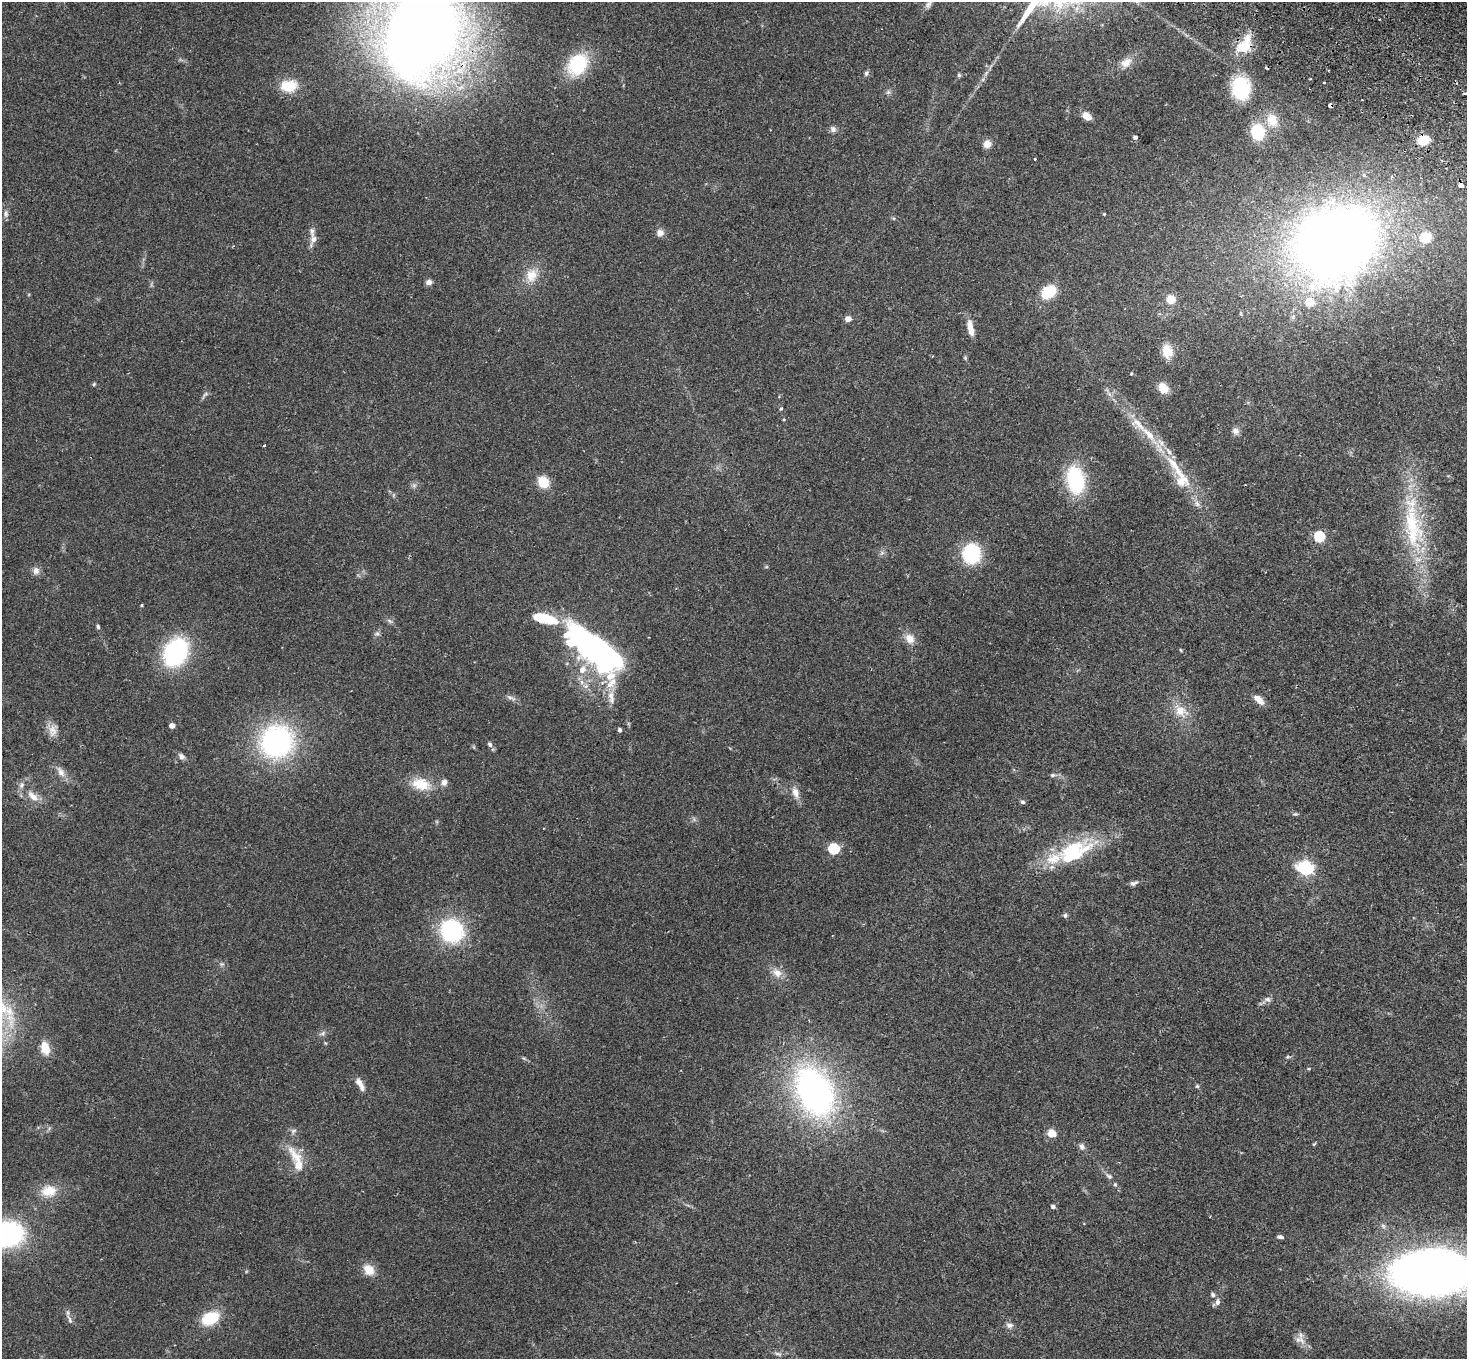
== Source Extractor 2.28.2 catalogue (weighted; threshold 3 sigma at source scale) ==
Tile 10 of 4 x 4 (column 2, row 3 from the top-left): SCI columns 1506-2970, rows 1700-3056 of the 5937 x 5974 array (HDU 1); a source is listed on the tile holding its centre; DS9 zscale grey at full resolution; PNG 1469 x 1361 px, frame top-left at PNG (2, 2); no overlay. Shown black and unused: <1% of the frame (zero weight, under 2 of 3 exposures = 3% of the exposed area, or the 3 px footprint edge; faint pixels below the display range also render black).
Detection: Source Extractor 2.28.2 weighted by HDU 2 'WHT'; one run over the whole footprint, this tile lists its part. Background 0.126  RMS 0.0096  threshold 0.0434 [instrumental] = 3 sigma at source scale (4.5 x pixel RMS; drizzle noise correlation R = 1.50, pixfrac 1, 0.05/0.05 arcsec/px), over >= 5 px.
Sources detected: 131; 3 inside a brighter object's white glare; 2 cosmic-ray / hot-pixel residue — not listed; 10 inside a brighter listed object's ellipse — not listed separately; the other 116 listed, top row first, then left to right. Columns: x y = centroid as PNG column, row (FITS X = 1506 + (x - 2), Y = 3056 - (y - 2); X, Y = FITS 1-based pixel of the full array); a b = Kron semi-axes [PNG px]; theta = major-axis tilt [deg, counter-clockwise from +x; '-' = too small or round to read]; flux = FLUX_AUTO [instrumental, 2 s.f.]
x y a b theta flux
929 4 14 7 55 4.4
421 30 72 49 68 1600
1244 45 25 14 57 26
1126 62 16 11 38 9.1
577 64 17 14 59 75
866 73 7 6 - 2.2
959 75 5 5 - 1.5
1310 79 3 2 - 0.76
1324 82 3 2 - 0.84
289 86 19 13 3 25
1241 88 26 21 -82 45
1330 105 4 4 - 11
1086 116 10 7 -36 8.7
1272 120 19 15 -72 17
833 129 8 7 - 3.2
1258 132 12 10 -81 47
1135 137 4 4 - 2.9
1423 140 10 8 18 20
987 144 8 7 - 8
1035 159 3 3 - 1.7
6 214 10 7 -88 3.1
1104 214 4 3 - 0.73
660 233 9 8 - 5.5
1425 237 15 13 19 20
313 239 10 8 81 5.1
1335 243 72 59 31 1100
531 275 19 15 75 16
429 282 7 6 - 4.1
1048 292 12 9 39 38
1171 299 7 7 - 17
1241 314 5 3 - 1.2
848 319 5 4 - 11
970 328 21 7 -78 9.6
1167 351 18 13 -77 14
965 358 5 4 - 1.2
1131 373 4 3 - 0.82
94 384 5 4 - 1.1
1163 388 13 10 -52 11
205 394 8 4 52 1.9
781 409 5 4 - 1.2
1236 431 9 8 - 4
1149 434 25 9 -47 18
264 445 3 2 - 1.7
1173 464 31 10 -52 24
1075 480 25 16 -80 80
543 482 11 10 - 19
414 485 6 6 - 2.3
1197 503 9 6 -86 3.6
1412 523 59 25 -67 80
1319 537 5 5 - 84
882 553 7 4 1 2
972 554 14 12 87 85
36 571 10 8 -85 4.7
141 605 3 3 - 0.96
544 618 25 12 -5 27
390 621 9 4 -35 2.2
98 627 6 4 -75 1.5
377 634 7 6 - 2.3
910 639 14 10 -56 9.1
595 649 44 17 -38 480
1181 650 5 3 - 0.83
176 652 26 19 62 110
582 670 11 9 56 8.4
582 682 7 6 - 3.5
611 697 21 8 -81 9.4
510 698 15 4 -22 3.3
1258 699 14 7 -43 7.5
1181 711 22 15 -34 16
172 725 4 4 - 7.9
620 730 5 4 - 2.1
53 731 18 11 73 8.1
277 741 28 27 - 190
490 744 7 5 -60 2.4
181 756 9 7 -49 3.2
61 772 17 8 -58 7
1052 775 7 5 25 1.8
444 782 8 7 - 4.7
421 784 22 13 -12 24
796 793 14 9 -73 7.5
33 797 19 9 -43 10
1023 802 7 5 -16 1.7
1295 814 7 4 1 1.3
834 849 5 5 - 84
1069 857 69 17 31 65
1306 868 7 6 - 220
1134 883 10 5 17 2.8
1065 915 7 5 70 1.7
452 931 18 17 - 110
222 964 7 4 17 1.5
777 973 15 11 -37 9.1
1267 999 9 6 -1 3
323 1033 9 5 27 2.3
325 1043 4 4 - 0.95
45 1048 14 9 -74 14
1309 1069 4 3 - 0.82
360 1084 17 6 -62 6.9
1197 1086 5 5 - 1.4
814 1091 43 28 -64 330
1052 1134 7 6 - 14
1082 1147 9 7 -49 3.2
296 1160 42 13 -66 24
1109 1176 9 5 -16 2.3
1115 1184 5 4 - 1.3
49 1191 20 14 7 18
1053 1206 4 4 - 2.7
6 1234 28 21 -2 170
1280 1237 8 4 -10 2.4
369 1270 13 11 -44 13
1431 1273 74 40 -1 750
1213 1295 7 6 - 2
1217 1302 9 6 83 3.7
210 1318 16 10 25 38
70 1319 14 5 -69 3.6
1009 1325 10 7 -6 3.6
1301 1340 17 6 -64 6.6
778 1354 11 4 -15 2.2
Overlapping masked pixels (flux is a lower limit): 3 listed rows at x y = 421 30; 1244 45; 1330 105
Isophote crosses this tile's border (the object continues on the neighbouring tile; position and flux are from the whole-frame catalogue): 4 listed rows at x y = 929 4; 421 30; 6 1234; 1431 1273